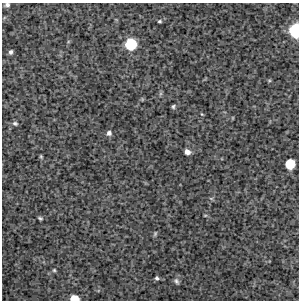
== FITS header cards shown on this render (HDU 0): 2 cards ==
NAXIS1  =                  297 /Length X axis
NAXIS2  =                  298 /Length Y axis

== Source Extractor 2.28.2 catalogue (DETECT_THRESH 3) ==
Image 297 x 298 px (HDU 0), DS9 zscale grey, 1 PNG px = 1 image px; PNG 301 x 302 px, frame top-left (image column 1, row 298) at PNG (2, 3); no overlay
Background 4940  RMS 230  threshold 689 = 3 sigma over >= 5 px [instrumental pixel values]
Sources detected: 19; all 19 listed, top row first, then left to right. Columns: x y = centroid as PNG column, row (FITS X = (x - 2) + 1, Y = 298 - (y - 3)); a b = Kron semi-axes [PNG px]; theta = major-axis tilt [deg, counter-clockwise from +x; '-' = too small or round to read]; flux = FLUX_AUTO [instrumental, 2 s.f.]
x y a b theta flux
7 5 6 5 - 39000
159 21 5 4 - 21000
295 30 10 7 89 860000
131 44 9 8 - 690000
11 52 5 4 - 39000
173 106 6 4 61 25000
15 123 6 5 - 29000
109 133 6 5 - 51000
187 152 5 5 - 80000
41 156 4 3 - 18000
290 164 7 7 - 430000
211 198 6 4 -19 18000
205 215 5 3 - 14000
40 218 6 4 -27 24000
155 234 7 4 64 22000
54 270 4 4 - 18000
157 278 4 3 - 24000
176 281 8 5 -64 36000
74 298 7 5 -2 260000
At the frame edge (FLAGS 8, measured only in part): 3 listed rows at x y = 7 5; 295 30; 74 298